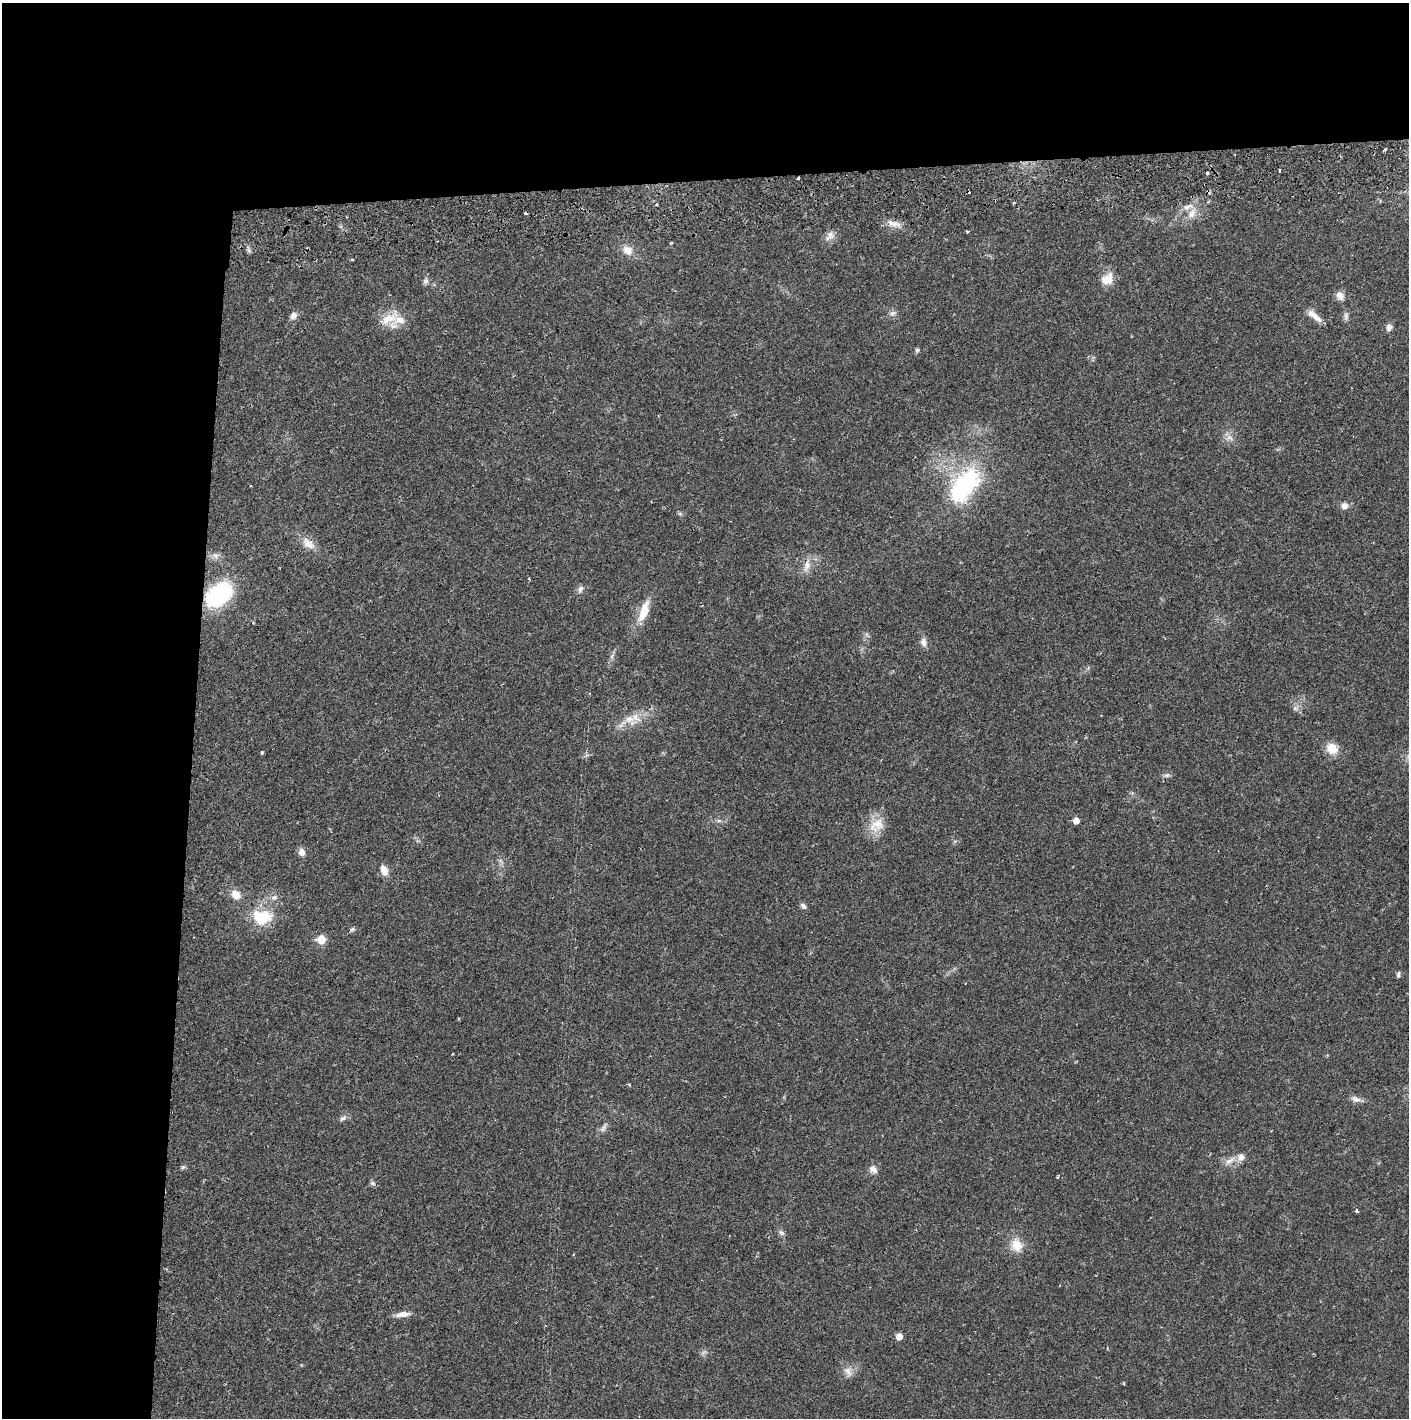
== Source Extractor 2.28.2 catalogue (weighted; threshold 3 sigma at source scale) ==
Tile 1 of 3 x 3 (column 1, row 1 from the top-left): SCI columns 4-1410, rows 2890-4305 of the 4232 x 4364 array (HDU 1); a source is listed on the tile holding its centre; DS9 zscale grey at full resolution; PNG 1411 x 1420 px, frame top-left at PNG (2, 3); no overlay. Shown black and unused: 24% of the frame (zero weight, under 2 of 3 exposures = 3% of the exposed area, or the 3 px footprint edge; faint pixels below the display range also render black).
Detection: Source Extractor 2.28.2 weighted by HDU 2 'WHT'; one run over the whole footprint, this tile lists its part. Background 0.0219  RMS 0.0035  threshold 0.0159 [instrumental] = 3 sigma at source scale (4.5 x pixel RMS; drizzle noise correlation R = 1.50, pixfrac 1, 0.05/0.05 arcsec/px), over >= 5 px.
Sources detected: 74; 3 cosmic-ray / hot-pixel residue — not listed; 4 inside a brighter listed object's ellipse — not listed separately; the other 67 listed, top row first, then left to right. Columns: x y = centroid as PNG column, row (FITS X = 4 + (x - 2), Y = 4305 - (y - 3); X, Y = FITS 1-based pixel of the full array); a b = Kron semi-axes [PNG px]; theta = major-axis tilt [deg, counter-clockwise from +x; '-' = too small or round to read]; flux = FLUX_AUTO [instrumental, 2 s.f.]
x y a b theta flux
1385 149 4 3 - 2
1207 173 3 3 - 2.3
798 178 3 3 - 0.74
656 204 4 3 - 0.42
1192 213 18 9 59 3.8
893 224 21 8 -21 3.2
967 231 3 3 - 0.57
830 236 17 10 48 2.4
671 243 3 3 - 0.41
627 250 13 11 -26 3.6
352 260 4 3 - 0.34
1107 279 17 14 42 4.4
426 281 9 7 84 1.1
1340 296 13 10 -55 2.1
893 313 9 7 9 1.2
293 315 9 8 - 1.9
1314 316 22 7 -38 3.2
1346 316 14 5 86 1.2
388 319 32 14 29 6.9
1389 328 9 7 77 1.5
917 350 6 5 - 0.61
1230 438 12 9 -14 2.2
965 484 45 24 53 43
1344 506 9 8 - 2
680 513 7 4 -1 0.6
308 543 21 10 -38 4.2
216 556 11 8 -30 1.8
807 565 18 9 75 3.3
529 578 4 3 - 0.37
580 589 11 7 59 1.4
219 594 32 21 39 29
644 611 28 10 70 7.6
923 642 11 8 -78 1.9
612 656 8 4 54 0.89
1295 708 9 6 0 1.2
629 719 15 13 11 4.9
1332 749 15 12 -38 5.1
262 752 4 3 - 0.43
1167 775 9 6 16 1
719 821 8 4 8 0.83
1076 821 5 5 - 3
877 825 25 17 40 6.7
302 852 10 8 -70 1.9
384 870 12 7 -69 3.4
236 895 11 9 -53 3.8
274 897 10 8 16 1.7
803 906 9 6 -42 1.1
263 918 25 17 30 11
352 929 7 5 37 0.74
321 940 6 6 - 9.4
1398 975 8 4 85 0.77
1355 1099 13 8 -16 1.8
343 1118 11 6 33 1.3
604 1127 19 3 61 1.3
1230 1161 18 6 34 2.2
183 1167 7 4 44 0.6
873 1169 11 8 -42 2
1057 1177 4 3 - 0.52
372 1183 8 6 -16 0.78
1357 1211 3 3 - 1.3
781 1233 9 6 -45 1
1017 1245 19 15 -69 5.6
402 1314 19 6 8 2.4
899 1337 5 5 - 3.3
703 1352 9 3 21 0.64
848 1372 16 8 -72 2.3
1124 1383 5 2 - 0.29
Overlapping masked pixels (flux is a lower limit): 2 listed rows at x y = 798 178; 219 594